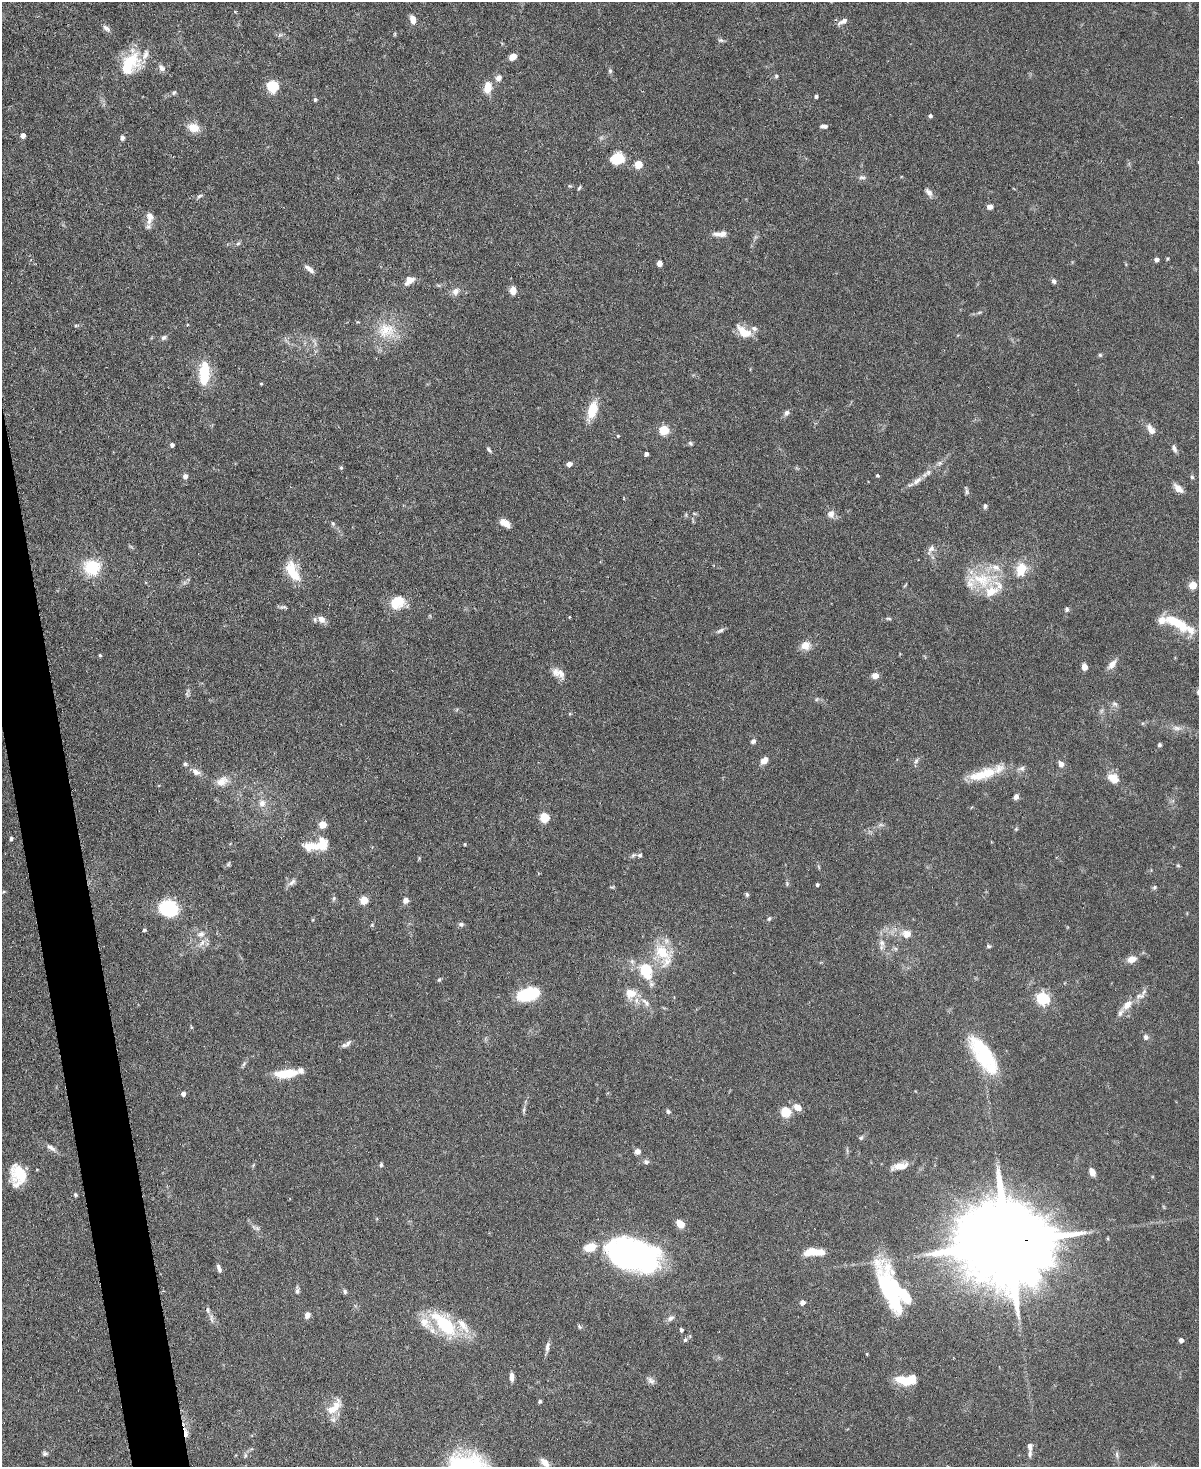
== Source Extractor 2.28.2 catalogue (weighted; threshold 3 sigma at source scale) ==
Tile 7 of 4 x 3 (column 3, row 2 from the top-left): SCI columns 2402-3598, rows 1603-3067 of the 4803 x 4819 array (HDU 1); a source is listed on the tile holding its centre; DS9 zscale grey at full resolution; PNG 1201 x 1469 px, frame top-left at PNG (2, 2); no overlay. Shown black and unused: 3% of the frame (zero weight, under 3 of 6 exposures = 2% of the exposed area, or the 3 px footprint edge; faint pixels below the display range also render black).
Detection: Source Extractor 2.28.2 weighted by HDU 2 'WHT'; one run over the whole footprint, this tile lists its part. Background 0.0911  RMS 0.0035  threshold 0.0143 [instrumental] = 3 sigma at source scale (4.09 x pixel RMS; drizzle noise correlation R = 1.36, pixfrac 0.8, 0.05/0.05 arcsec/px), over >= 5 px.
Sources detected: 224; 1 too faint to see at this stretch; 3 inside a brighter object's white glare — not listed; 21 inside a brighter listed object's ellipse — not listed separately; the other 199 listed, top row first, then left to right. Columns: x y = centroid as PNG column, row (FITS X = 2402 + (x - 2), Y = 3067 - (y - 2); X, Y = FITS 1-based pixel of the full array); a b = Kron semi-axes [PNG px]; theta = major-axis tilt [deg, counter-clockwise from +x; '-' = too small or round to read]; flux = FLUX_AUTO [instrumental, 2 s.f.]
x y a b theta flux
413 19 9 6 -75 2.7
843 21 14 5 29 1.6
106 28 11 6 -41 1.2
721 40 8 5 -2 0.67
513 57 7 5 35 2.9
129 64 32 17 60 14
161 68 10 7 -49 1.3
610 71 7 5 -89 0.61
776 76 6 5 - 0.52
499 78 8 7 - 1.6
273 86 6 5 - 31
488 87 12 8 81 4.9
174 93 7 5 49 0.55
816 96 4 4 - 0.72
315 100 5 4 - 0.62
930 116 5 4 - 0.63
824 126 8 4 1 0.93
193 127 11 9 -18 4.8
23 135 4 4 - 1.9
122 138 6 5 - 0.84
617 158 16 13 25 6.1
638 164 5 5 - 8.4
862 177 9 5 -4 0.86
570 186 6 3 -17 0.36
579 188 6 4 54 0.49
929 192 12 7 -51 1.5
199 196 9 4 27 0.67
990 207 6 5 - 1.6
150 216 12 9 -61 1.9
148 227 8 7 - 0.94
720 234 18 7 1 2.5
238 243 6 5 - 0.59
1156 259 4 4 - 1.5
1167 259 5 3 - 0.34
659 263 5 4 - 2.4
309 269 15 5 -37 1.5
409 280 12 8 37 2.8
1054 281 6 5 - 0.9
513 290 8 6 -90 2.7
455 291 12 9 50 1.8
358 322 5 3 - 0.29
76 325 6 3 19 0.37
386 330 27 23 0 11
745 333 18 11 9 3.9
164 337 8 6 41 0.79
1100 355 5 5 - 0.46
204 374 26 11 87 12
261 384 4 3 - 0.29
592 410 22 10 74 7.1
787 413 7 6 - 1.1
1151 429 14 8 -58 2.3
664 430 5 5 - 20
618 436 4 3 - 0.34
690 443 6 5 - 0.59
172 445 4 4 - 0.92
1174 449 10 5 -67 1.1
489 450 9 4 -49 0.63
646 454 4 4 - 1.1
939 463 8 6 21 0.85
569 464 6 5 - 1.5
341 468 5 4 - 0.44
877 475 4 4 - 0.59
185 476 6 6 - 1.1
1192 477 5 5 - 0.5
917 481 17 7 36 2.3
1178 488 13 7 -44 2.3
966 490 13 3 -81 0.64
985 506 7 5 84 0.65
694 513 6 4 -20 0.41
831 514 10 10 - 1.8
333 523 6 5 - 0.5
505 523 12 6 -34 2.9
931 549 15 6 54 1.6
92 567 16 14 -9 12
1021 569 13 9 74 7.5
292 571 22 10 -62 9.7
982 580 33 22 -11 15
1193 585 5 5 - 11
397 602 16 12 30 7.7
283 607 10 4 4 0.69
1067 609 6 6 - 0.72
569 617 3 3 - 0.28
889 618 8 4 -1 0.52
322 619 10 8 -39 2.3
1176 622 32 10 -30 12
720 631 11 5 27 0.91
805 645 13 11 12 2.9
100 655 4 4 - 0.42
1112 664 16 7 49 2
1084 667 5 4 - 2.5
558 673 19 10 -26 3.1
875 676 7 6 - 2.3
1115 704 8 6 -30 0.95
1101 711 7 4 71 0.61
1177 728 14 6 -7 1.8
753 741 6 5 - 0.93
1159 745 5 4 - 0.62
764 760 8 6 47 2.6
916 761 7 5 48 0.78
185 764 6 5 - 0.65
1061 764 7 6 - 1.7
1022 769 9 7 13 1.2
196 772 12 8 -28 1.9
983 774 41 13 16 11
1114 779 14 10 -39 4.1
222 781 18 12 28 3.6
1016 797 6 5 - 1.4
262 803 10 10 - 2.4
544 817 5 5 - 18
322 824 5 5 - 8.5
881 825 7 4 -18 0.64
1016 829 5 5 - 0.38
11 839 4 4 - 0.75
230 844 5 3 - 0.24
322 844 18 14 -86 5.4
465 844 4 3 - 0.27
633 855 7 4 45 0.62
640 855 6 5 - 0.64
228 864 7 5 73 0.49
1178 865 5 5 - 0.39
292 882 13 6 39 1.3
787 884 7 4 -89 0.45
817 885 3 3 - 0.62
1154 887 6 5 - 0.57
747 895 5 4 - 0.56
334 898 7 5 72 0.63
364 900 5 5 - 11
406 900 7 6 - 1.7
169 908 12 10 -14 31
769 919 7 4 63 0.5
461 924 7 6 - 0.76
372 925 4 4 - 0.34
144 930 5 4 - 0.41
201 934 12 9 16 2.1
907 934 12 10 -1 3
202 943 12 6 52 1.8
882 943 11 8 -74 1.7
989 946 6 4 -20 0.49
662 952 29 19 -47 10
1131 959 9 7 18 2.9
646 970 7 5 -76 32
439 979 6 4 67 0.44
631 993 15 13 4 4.4
529 994 23 11 17 17
1140 996 14 6 3 1.6
1043 998 6 6 - 45
646 1002 15 7 -48 2.3
1127 1005 12 8 42 3.1
1146 1037 7 6 - 0.92
348 1043 10 5 54 0.99
984 1054 44 19 -55 22
286 1073 25 9 5 8.2
183 1094 4 4 - 1.5
797 1107 8 6 -34 3
524 1110 9 4 81 0.67
668 1111 6 5 - 0.73
786 1112 5 5 - 21
861 1138 6 5 - 0.5
51 1148 14 6 -34 1.5
638 1151 6 6 - 1.6
646 1162 7 6 - 0.93
381 1165 5 4 - 0.52
900 1166 20 8 11 3.3
1092 1172 7 5 -66 2.8
18 1175 20 15 -83 11
75 1195 5 4 - 0.59
680 1224 8 6 -45 4.2
257 1228 9 5 -14 0.8
1007 1243 35 19 4 8200
590 1247 10 7 13 7.2
814 1252 23 8 -1 6.5
637 1256 47 29 -19 85
219 1270 8 6 -81 0.82
889 1290 45 16 -69 32
297 1291 9 5 -88 0.97
345 1291 7 5 -55 0.73
802 1302 4 4 - 2.1
208 1310 10 5 -76 1
307 1315 8 6 67 1.7
671 1318 10 7 38 1.2
425 1323 22 13 -43 5.6
445 1325 27 15 -46 20
579 1327 7 5 -49 0.54
681 1330 4 4 - 0.8
685 1340 6 5 - 0.68
1181 1340 4 4 - 1.7
547 1347 15 5 80 1.3
867 1354 5 3 - 0.3
512 1377 9 5 88 1.8
903 1380 18 9 -20 6.6
651 1381 11 7 -27 1.2
540 1401 5 4 - 0.57
334 1407 25 11 47 5.5
186 1433 12 5 -88 2.1
1030 1447 10 6 89 1.1
45 1454 7 5 1 0.7
1117 1454 9 4 -89 0.74
245 1455 7 4 -90 0.59
545 1463 12 7 -46 2.8
Overlapping masked pixels (flux is a lower limit): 2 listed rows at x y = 1007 1243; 186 1433